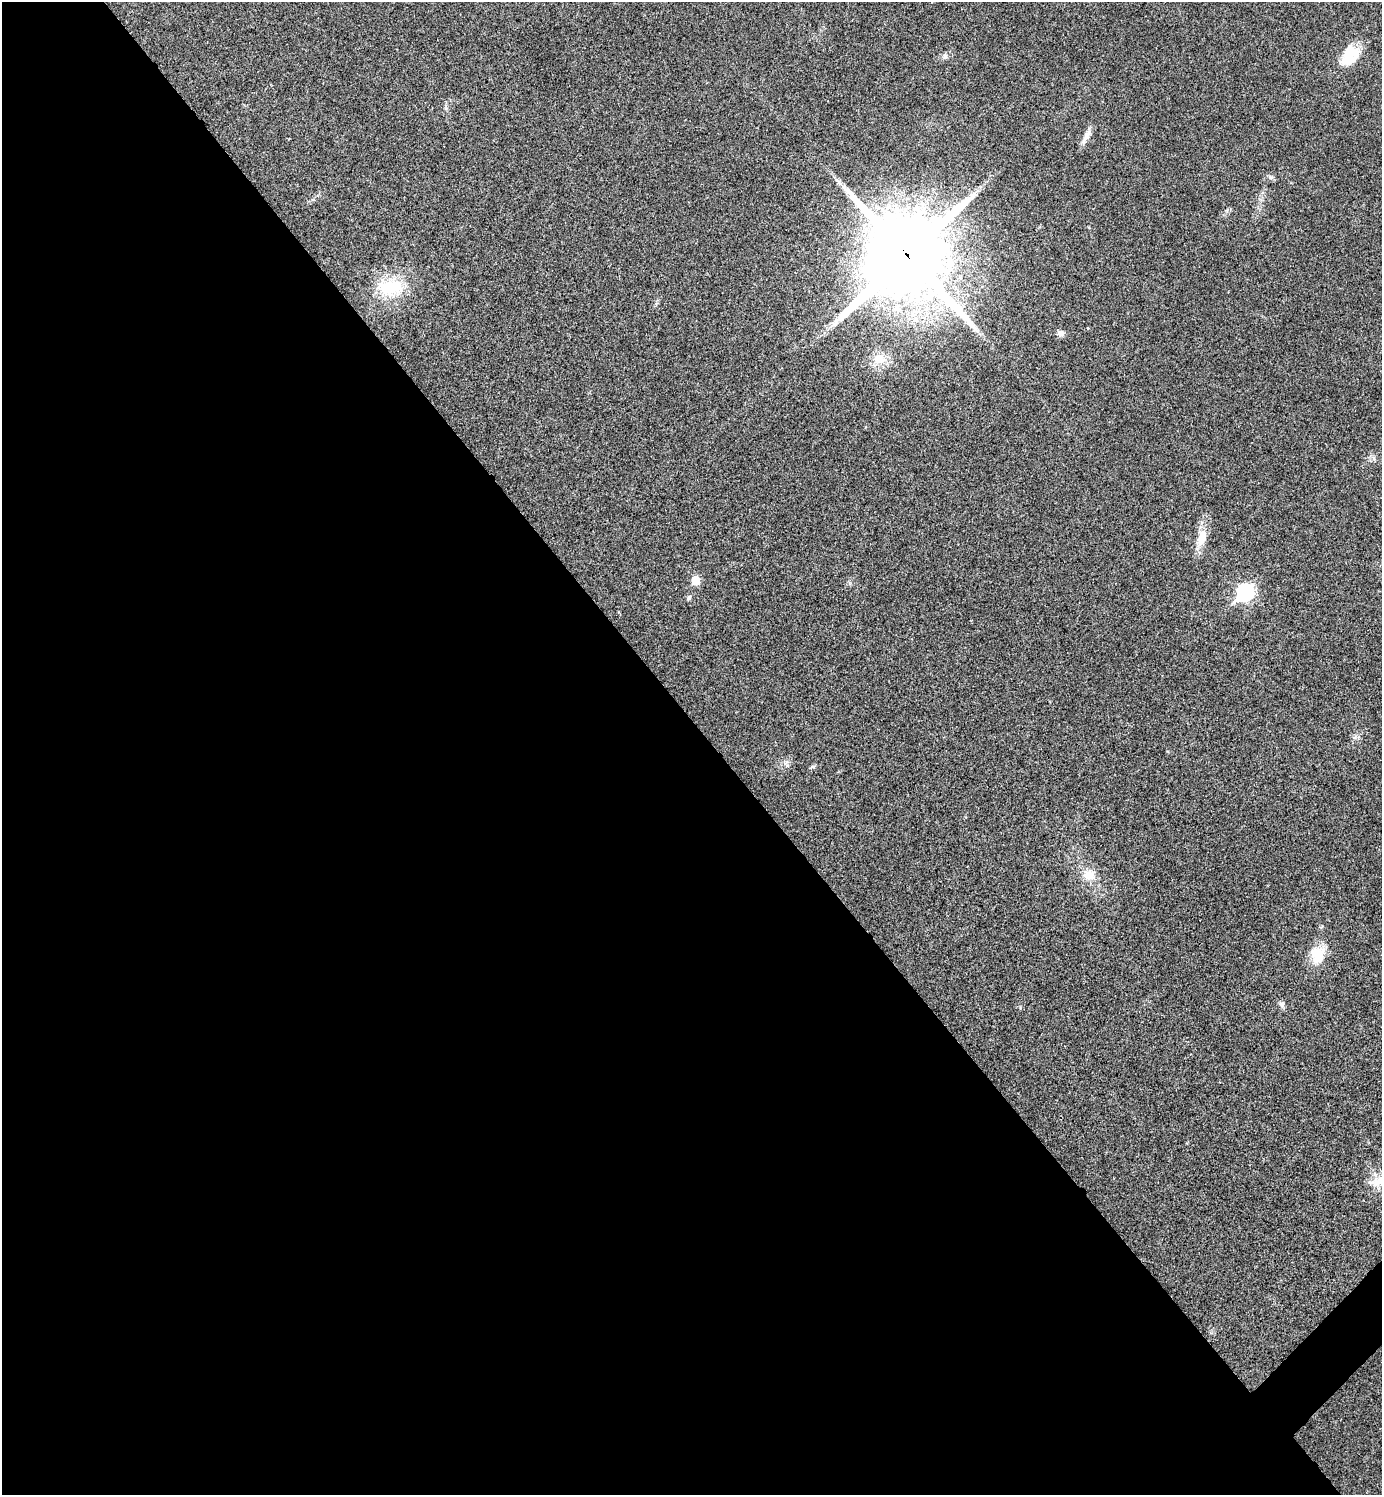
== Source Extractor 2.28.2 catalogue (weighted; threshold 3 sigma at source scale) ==
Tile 9 of 4 x 4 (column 1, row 3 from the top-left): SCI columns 302-1681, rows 1497-2989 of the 5980 x 5981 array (HDU 1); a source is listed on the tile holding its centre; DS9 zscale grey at full resolution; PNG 1384 x 1497 px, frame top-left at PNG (2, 2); no overlay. Shown black and unused: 52% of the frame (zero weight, under 3 of 4 exposures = <1% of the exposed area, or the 3 px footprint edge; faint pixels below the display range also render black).
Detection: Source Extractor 2.28.2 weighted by HDU 2 'WHT'; one run over the whole footprint, this tile lists its part. Background 0.0281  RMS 0.0053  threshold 0.0241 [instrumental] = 3 sigma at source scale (4.5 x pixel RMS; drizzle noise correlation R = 1.50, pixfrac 1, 0.05/0.05 arcsec/px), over >= 5 px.
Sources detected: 18; all 18 listed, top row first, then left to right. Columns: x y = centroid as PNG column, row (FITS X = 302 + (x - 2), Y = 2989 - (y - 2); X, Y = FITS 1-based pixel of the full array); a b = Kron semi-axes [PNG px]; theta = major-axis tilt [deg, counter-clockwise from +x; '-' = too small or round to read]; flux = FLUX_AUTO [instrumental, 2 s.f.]
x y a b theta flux
1350 55 28 19 58 16
945 56 8 5 -90 1.4
1086 136 26 6 65 4.2
1270 177 9 4 -22 1.3
907 256 28 27 - 7100
390 288 39 24 -2 26
1088 328 3 3 - 0.35
1061 333 9 8 - 2.2
879 359 17 15 27 8.7
1202 538 26 12 71 8.9
695 581 6 6 - 12
1245 592 9 8 - 140
689 598 7 6 - 1.3
813 767 8 4 9 0.87
1089 875 19 14 -27 8.5
1317 955 23 19 84 12
1281 1004 9 7 -62 1.8
1379 1181 30 13 12 11
Overlapping masked pixels (flux is a lower limit): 1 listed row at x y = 907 256
Isophote crosses this tile's border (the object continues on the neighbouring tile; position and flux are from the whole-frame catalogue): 1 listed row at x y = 1379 1181
Unlisted compact peaks at least as high as the median listed source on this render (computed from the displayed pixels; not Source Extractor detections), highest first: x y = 1020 1007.